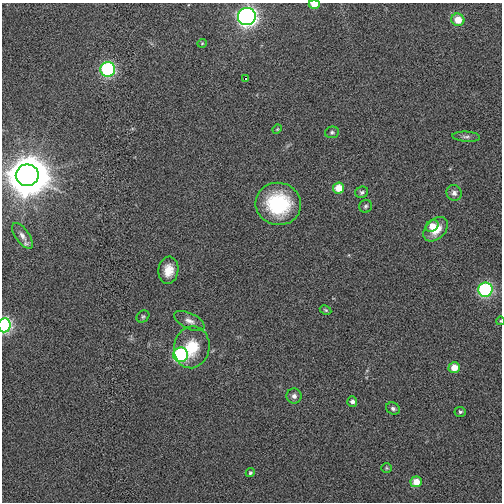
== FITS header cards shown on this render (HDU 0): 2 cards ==
NAXIS1  =                  500
NAXIS2  =                  500

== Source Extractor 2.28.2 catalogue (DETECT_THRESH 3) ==
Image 500 x 500 px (HDU 0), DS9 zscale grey, 1 PNG px = 1 image px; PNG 504 x 504 px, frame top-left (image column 1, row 500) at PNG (2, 3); each listed source drawn as its Kron ellipse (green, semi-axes under 4 px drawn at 4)
Background 0.00487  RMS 0.072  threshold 0.217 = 3 sigma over >= 5 px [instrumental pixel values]
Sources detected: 35; all 35 listed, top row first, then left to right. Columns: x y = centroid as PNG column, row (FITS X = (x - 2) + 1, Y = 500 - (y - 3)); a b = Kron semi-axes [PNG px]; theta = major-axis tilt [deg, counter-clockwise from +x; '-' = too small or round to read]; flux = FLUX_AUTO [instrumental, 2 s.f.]
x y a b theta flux
314 4 5 4 - 61
247 16 9 8 - 1900
458 20 6 6 - 80
202 43 4 4 - 5
108 69 7 7 - 660
246 78 3 3 - 23
277 129 5 4 - 4.8
332 132 7 5 9 10
466 137 14 5 -4 16
27 175 11 11 - 19000
339 188 5 5 - 90
362 192 6 5 - 12
454 193 8 7 - 20
278 204 23 21 -12 380
366 206 6 6 - 10
432 226 7 5 31 52
436 229 14 9 45 95
22 236 15 7 -55 25
168 270 13 10 82 70
485 290 7 7 - 620
326 310 6 4 -27 6.7
143 316 7 5 39 9
189 321 16 7 -26 32
500 321 4 3 - 3.8
4 325 7 6 - 730
192 347 21 17 78 160
181 355 7 7 - 590
454 368 5 5 - 71
294 396 7 7 - 18
352 402 5 5 - 16
393 408 7 5 -26 13
460 412 6 5 - 9.4
387 468 5 4 - 6
250 473 5 4 - 8.7
416 482 6 5 - 77
At the frame edge (FLAGS 8, measured only in part): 3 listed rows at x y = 314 4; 500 321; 4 325